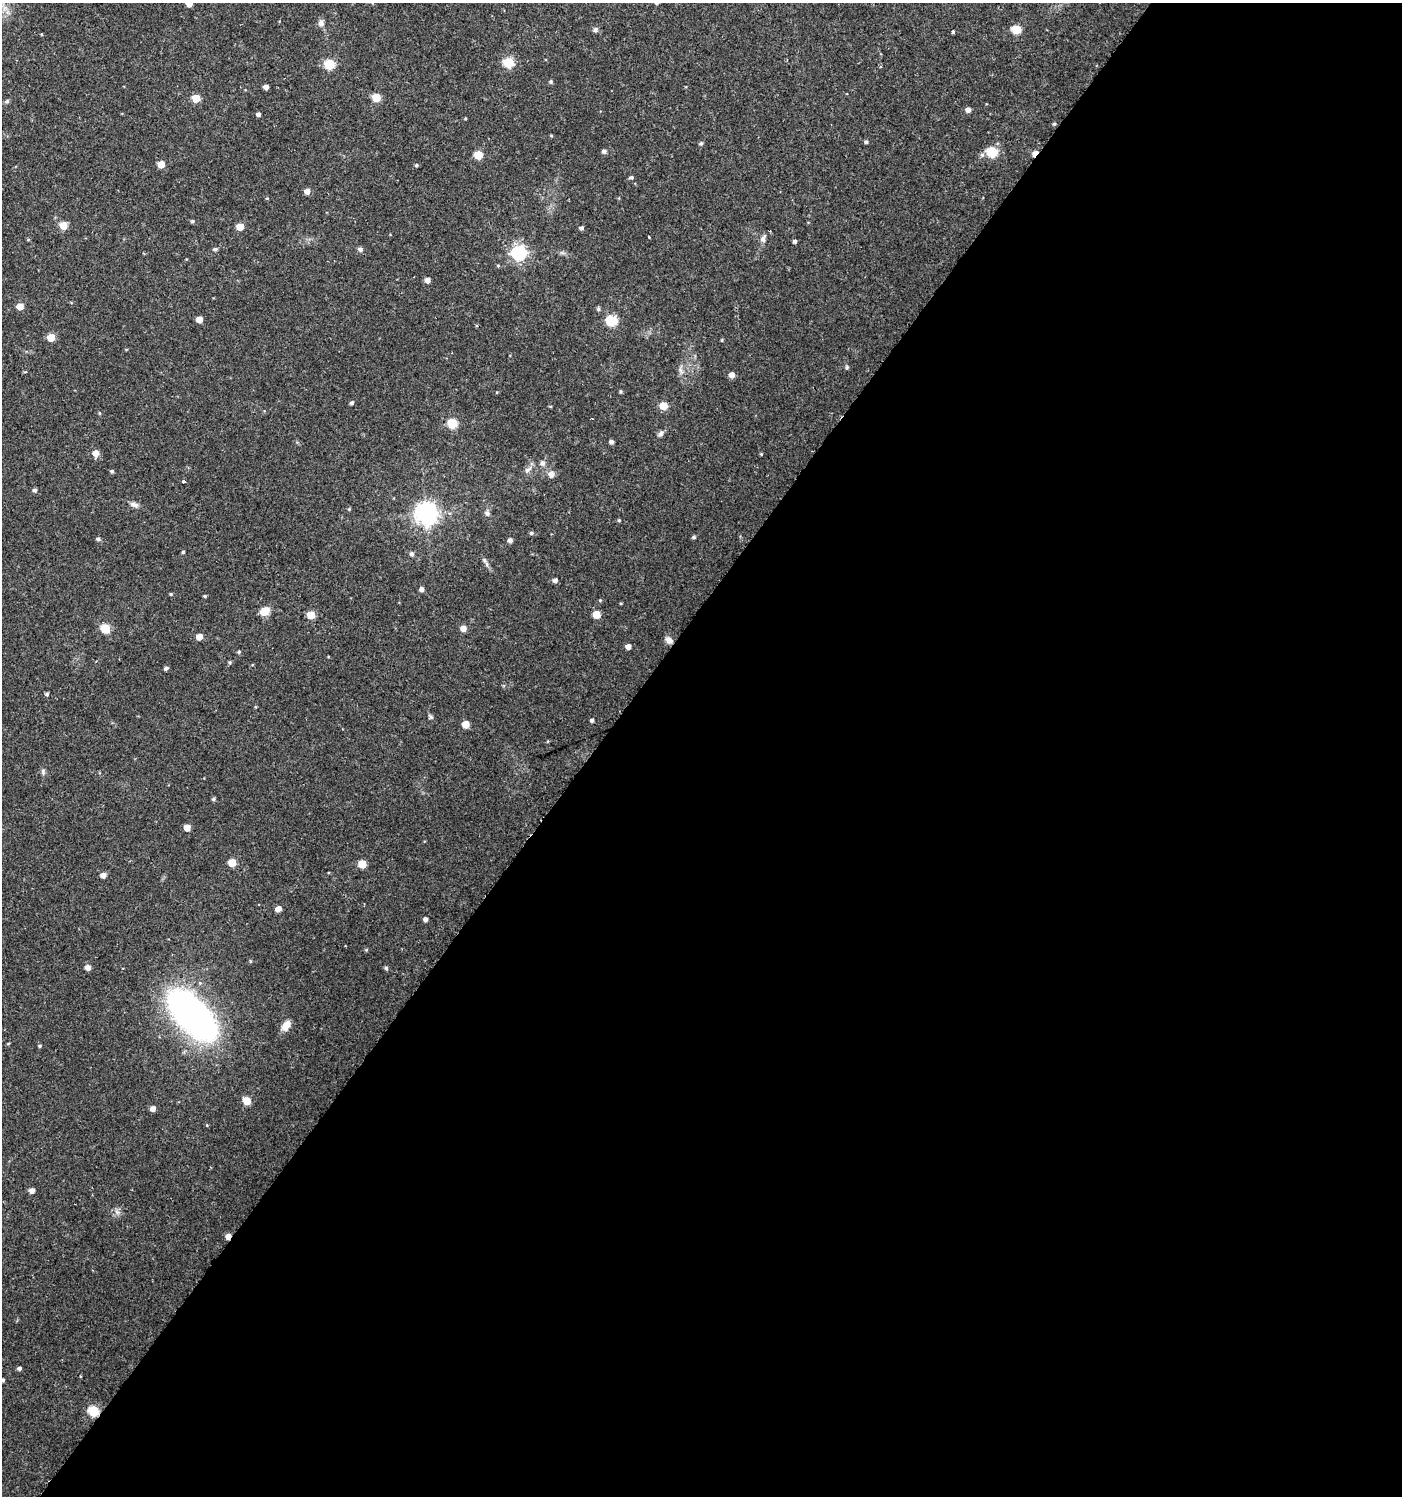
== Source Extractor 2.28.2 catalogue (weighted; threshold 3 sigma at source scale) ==
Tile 12 of 4 x 4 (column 4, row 3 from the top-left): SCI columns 4442-5841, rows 1496-2989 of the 6033 x 6002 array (HDU 1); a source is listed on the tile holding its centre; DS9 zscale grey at full resolution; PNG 1404 x 1498 px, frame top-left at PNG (2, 3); no overlay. Shown black and unused: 58% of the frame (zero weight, under 2 of 3 exposures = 1% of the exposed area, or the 3 px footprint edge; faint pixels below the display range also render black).
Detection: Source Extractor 2.28.2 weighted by HDU 2 'WHT'; one run over the whole footprint, this tile lists its part. Background 0.0256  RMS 0.0039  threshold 0.0174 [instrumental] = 3 sigma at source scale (4.5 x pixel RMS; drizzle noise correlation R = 1.50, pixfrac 1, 0.0396/0.0396 arcsec/px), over >= 5 px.
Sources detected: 121; all 121 listed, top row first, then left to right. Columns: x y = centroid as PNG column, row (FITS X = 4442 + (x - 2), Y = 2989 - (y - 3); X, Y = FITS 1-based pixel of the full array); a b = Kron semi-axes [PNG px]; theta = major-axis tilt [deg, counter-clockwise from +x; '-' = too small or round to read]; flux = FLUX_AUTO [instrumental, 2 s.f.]
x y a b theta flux
189 4 5 4 - 2.9
321 23 8 7 - 1.7
595 29 7 6 - 0.9
1016 29 6 5 - 13
953 32 3 3 - 1
508 63 6 5 - 25
329 64 6 5 - 24
551 82 5 5 - 0.57
266 87 4 4 - 1.9
196 98 5 5 - 7.3
376 98 5 5 - 10
7 101 6 5 - 0.69
968 110 5 5 - 1.9
258 114 4 4 - 1.2
1054 124 4 4 - 0.58
551 136 5 3 - 0.37
866 142 4 4 - 0.77
701 143 5 5 - 0.76
604 151 5 5 - 1.4
992 152 6 5 - 25
1035 153 6 4 43 5.1
478 155 5 5 - 11
982 155 6 6 - 0.97
161 164 5 5 - 6
416 165 5 4 - 0.58
631 177 5 4 - 0.81
307 191 5 5 - 2.8
267 198 4 4 - 0.37
192 221 4 4 - 0.66
63 225 5 5 - 8
240 227 5 5 - 6.3
581 228 4 4 - 0.98
649 237 2 2 - 0.39
763 239 11 7 75 1.6
28 240 5 3 - 0.36
795 241 4 4 - 0.86
215 249 5 4 - 0.77
360 249 6 5 - 1.3
519 253 7 6 - 95
498 266 4 4 - 0.44
427 280 5 5 - 2.2
20 306 5 5 - 5
598 309 6 5 - 0.66
199 320 5 5 - 4.2
612 321 6 5 - 31
51 338 5 5 - 8.5
722 340 5 3 - 0.34
847 367 5 4 - 0.53
681 371 10 4 -61 1.1
25 372 4 3 - 0.45
732 375 5 5 - 3.2
621 391 4 4 - 0.52
352 403 4 4 - 0.79
663 406 5 5 - 8.9
99 413 5 3 - 0.34
452 423 5 5 - 21
661 433 9 6 42 1.3
611 442 4 4 - 1.2
95 453 6 5 - 3.9
761 454 4 4 - 0.35
543 463 7 6 - 1.3
528 470 13 7 45 1.9
112 471 5 4 - 0.62
551 474 6 5 - 3.2
183 481 4 3 - 0.8
35 490 5 4 - 0.98
134 504 12 6 -15 1.6
349 509 5 4 - 0.38
487 513 7 6 - 1.2
426 514 8 7 - 280
619 520 4 4 - 0.46
531 533 5 4 - 0.69
694 537 4 4 - 0.73
98 539 5 4 - 0.81
510 540 5 4 - 1.5
183 552 4 4 - 0.47
412 554 5 5 - 1.1
484 560 8 6 -50 1.1
555 580 5 4 - 1.5
421 589 4 4 - 1.7
171 594 4 4 - 0.43
205 596 4 3 - 0.52
600 600 4 4 - 0.41
265 611 12 9 36 4
311 615 5 5 - 9.8
596 615 5 5 - 8.6
105 629 5 5 - 18
463 629 5 5 - 3.2
199 637 5 4 - 3.8
669 640 10 7 -43 2
628 647 5 4 - 2.2
239 652 5 4 - 0.5
230 662 4 4 - 0.59
166 668 4 4 - 0.96
47 694 4 4 - 0.77
431 717 8 4 -58 0.74
592 720 4 3 - 0.95
466 724 5 5 - 7
43 771 7 6 - 0.9
213 799 5 4 - 0.65
187 828 5 5 - 5
232 863 5 5 - 10
362 864 5 5 - 10
103 875 5 4 - 2.7
278 909 5 4 - 3.7
425 919 4 4 - 1.4
366 950 5 4 - 0.4
250 961 4 4 - 0.42
88 967 5 5 - 2.5
386 968 5 5 - 0.7
192 1015 42 20 -48 190
286 1025 11 7 53 4.1
40 1046 4 3 - 0.5
247 1101 5 5 - 7.8
153 1109 5 5 - 2.2
32 1191 5 4 - 2.3
117 1212 8 5 -45 1.2
228 1236 5 4 - 3
19 1368 5 4 - 0.96
3 1380 4 3 - 0.71
93 1411 6 5 - 28
Overlapping masked pixels (flux is a lower limit): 3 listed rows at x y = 1035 153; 228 1236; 93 1411
Isophote crosses this tile's border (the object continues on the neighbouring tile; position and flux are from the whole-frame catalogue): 2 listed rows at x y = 189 4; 3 1380